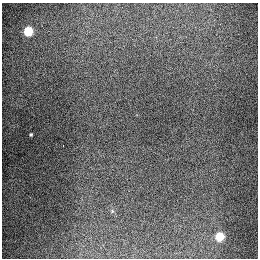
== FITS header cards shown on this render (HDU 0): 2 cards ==
NAXIS1  =                  256
NAXIS2  =                  256

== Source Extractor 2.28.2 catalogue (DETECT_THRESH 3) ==
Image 256 x 256 px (HDU 0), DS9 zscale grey, 1 PNG px = 1 image px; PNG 260 x 260 px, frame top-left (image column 1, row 256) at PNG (2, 3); no overlay
Background 1280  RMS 26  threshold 78.7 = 3 sigma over >= 5 px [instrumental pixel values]
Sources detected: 4; all 4 listed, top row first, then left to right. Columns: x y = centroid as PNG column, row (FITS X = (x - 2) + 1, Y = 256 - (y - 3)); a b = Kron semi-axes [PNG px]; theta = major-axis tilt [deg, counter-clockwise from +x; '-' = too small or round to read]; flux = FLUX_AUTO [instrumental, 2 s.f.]
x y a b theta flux
28 31 5 5 - 92000
31 134 3 3 - 2100
63 146 2 2 - 1900
220 236 6 5 - 72000